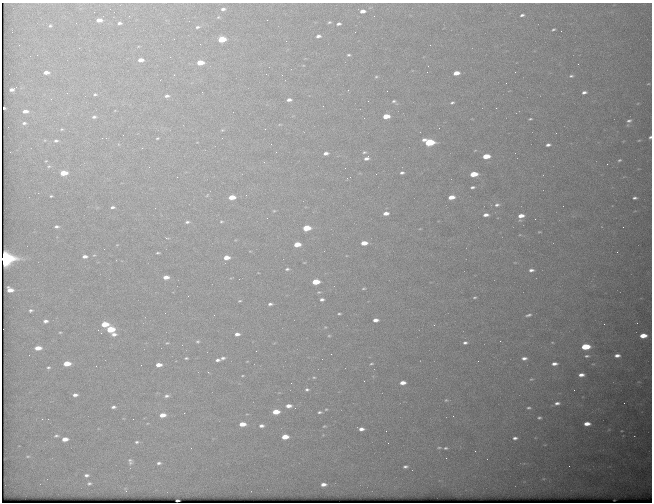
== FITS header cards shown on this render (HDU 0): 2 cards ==
NAXIS1  =                  650 / Width of table row in bytes
NAXIS2  =                  500 / Number of rows in table

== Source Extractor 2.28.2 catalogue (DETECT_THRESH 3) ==
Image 650 x 500 px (HDU 0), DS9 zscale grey, 1 PNG px = 1 image px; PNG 654 x 504 px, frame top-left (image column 1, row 500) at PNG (2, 3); no overlay
Background 622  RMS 3.2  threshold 9.56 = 3 sigma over >= 5 px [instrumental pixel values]
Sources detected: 185; all 185 listed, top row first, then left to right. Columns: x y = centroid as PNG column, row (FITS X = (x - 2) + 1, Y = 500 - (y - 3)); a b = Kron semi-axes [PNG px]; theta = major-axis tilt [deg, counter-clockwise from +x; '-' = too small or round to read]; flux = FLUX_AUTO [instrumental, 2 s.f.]
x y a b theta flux
223 9 5 4 - 590
362 11 5 4 - 1400
522 15 5 3 - 490
218 17 5 4 - 230
99 20 5 4 - 1800
329 22 4 3 - 290
119 23 4 3 - 450
339 24 4 3 - 570
50 26 6 5 - 390
197 27 5 3 - 370
553 29 4 3 - 260
318 36 5 4 - 640
222 39 6 4 7 7300
19 45 2 2 - 150
430 45 3 2 - 210
349 55 5 4 - 300
141 60 5 4 - 1500
200 62 5 4 - 4100
46 72 5 4 - 1300
456 73 5 4 - 2200
266 74 3 2 - 230
571 76 5 3 - 330
376 77 4 3 - 200
648 84 3 2 - 130
12 90 4 3 - 680
584 92 5 3 - 640
67 93 3 3 - 170
95 94 7 5 1 440
167 96 6 4 1 630
289 100 5 3 - 730
394 101 5 3 - 310
452 103 4 3 - 330
323 106 2 2 - 210
4 108 3 2 - 350
25 111 5 3 - 1300
386 116 5 4 - 3900
94 117 6 5 - 520
530 119 3 2 - 220
629 121 6 4 20 450
24 123 6 4 6 450
439 128 2 2 - 80
62 129 6 4 -18 280
222 130 5 4 - 260
650 137 3 3 - 350
106 138 2 2 - 130
157 138 3 2 - 190
639 140 3 2 - 140
56 141 7 5 11 540
429 142 7 4 -7 18000
548 145 4 3 - 570
142 148 2 2 - 900
10 152 2 2 - 110
364 152 5 4 - 280
326 153 5 3 - 730
486 156 5 4 - 4700
367 158 6 4 34 820
619 160 4 2 - 240
46 161 4 4 - 180
264 162 3 3 - 130
607 164 2 2 - 320
49 166 5 5 - 360
345 168 2 2 - 86
64 173 6 4 5 4200
402 173 4 3 - 460
474 174 6 4 6 5600
472 187 4 3 - 410
207 195 6 4 46 200
246 195 2 2 - 180
51 196 3 3 - 220
232 197 5 4 - 3400
451 197 5 4 - 2500
635 198 4 3 - 450
497 205 7 5 14 620
112 207 4 3 - 450
274 211 4 4 - 210
386 213 5 3 - 1400
486 215 5 3 - 1100
521 216 6 5 - 1900
535 219 2 2 - 120
221 221 5 2 - 200
187 222 4 3 - 370
56 227 4 3 - 460
623 227 2 2 - 390
306 228 6 4 6 7500
539 232 5 2 - 170
167 238 4 3 - 180
364 243 5 4 - 2400
297 244 5 4 - 3800
158 253 4 2 - 260
85 256 5 4 - 880
226 257 5 4 - 2200
5 258 7 6 - 76000
287 269 4 3 - 310
531 270 5 4 - 660
166 277 5 4 - 1700
316 282 5 4 - 5600
363 288 5 2 - 190
10 290 5 4 - 2000
319 292 4 4 - 210
475 297 4 2 - 250
322 299 4 3 - 570
240 301 3 2 - 200
270 304 4 3 - 470
31 310 5 4 - 390
165 313 2 2 - 120
339 314 3 2 - 250
528 315 7 3 16 470
375 320 5 3 - 1100
45 321 5 4 - 680
105 324 6 4 1 5100
604 324 2 2 - 430
325 327 5 3 - 160
110 329 6 4 3 8100
60 332 4 3 - 190
114 334 5 4 - 860
237 334 5 3 - 810
329 336 4 3 - 190
643 336 6 4 4 3100
198 341 4 4 - 270
500 341 2 2 - 98
552 342 4 3 - 160
167 343 4 3 - 210
465 343 6 5 - 610
585 347 6 4 5 10000
38 348 6 4 4 2400
331 354 2 2 - 310
617 355 5 3 - 890
587 356 5 3 - 360
186 358 3 3 - 270
223 358 5 3 - 480
524 358 7 4 2 840
217 360 4 3 - 530
478 361 3 2 - 360
67 363 6 4 5 3600
371 364 5 3 - 260
554 364 5 3 - 940
141 365 2 2 - 140
158 365 5 4 - 1800
48 367 4 4 - 340
208 372 3 2 - 190
581 375 5 3 - 1100
314 377 4 3 - 210
531 379 6 4 19 370
291 383 3 2 - 170
403 383 5 4 - 1600
307 389 4 3 - 370
574 390 2 2 - 90
75 395 6 4 11 830
167 396 7 5 7 590
446 400 5 5 - 310
557 403 7 4 5 790
288 406 5 3 - 1300
113 407 6 4 9 560
529 408 6 4 2 430
326 409 4 4 - 210
276 412 5 4 - 3800
320 412 5 3 - 370
184 413 3 2 - 170
162 415 6 4 5 2200
453 416 2 2 - 120
539 418 5 4 - 400
42 419 3 3 - 310
133 419 2 2 - 210
242 424 5 4 - 2700
587 424 6 4 3 1800
261 426 4 3 - 640
324 426 5 3 - 230
361 429 6 4 -4 1100
386 431 2 2 - 540
56 436 8 5 14 490
285 437 5 4 - 3200
515 438 5 4 - 620
65 439 6 4 7 1800
137 442 5 4 - 390
439 448 5 2 - 220
445 448 4 3 - 290
475 451 3 2 - 460
28 456 7 3 0 330
130 461 9 6 -81 640
159 463 6 4 3 500
405 466 4 3 - 430
86 475 5 4 - 550
89 483 5 4 - 370
323 484 5 4 - 1100
177 500 3 3 - 540
At the frame edge (FLAGS 8, measured only in part): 3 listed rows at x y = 650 137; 5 258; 177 500